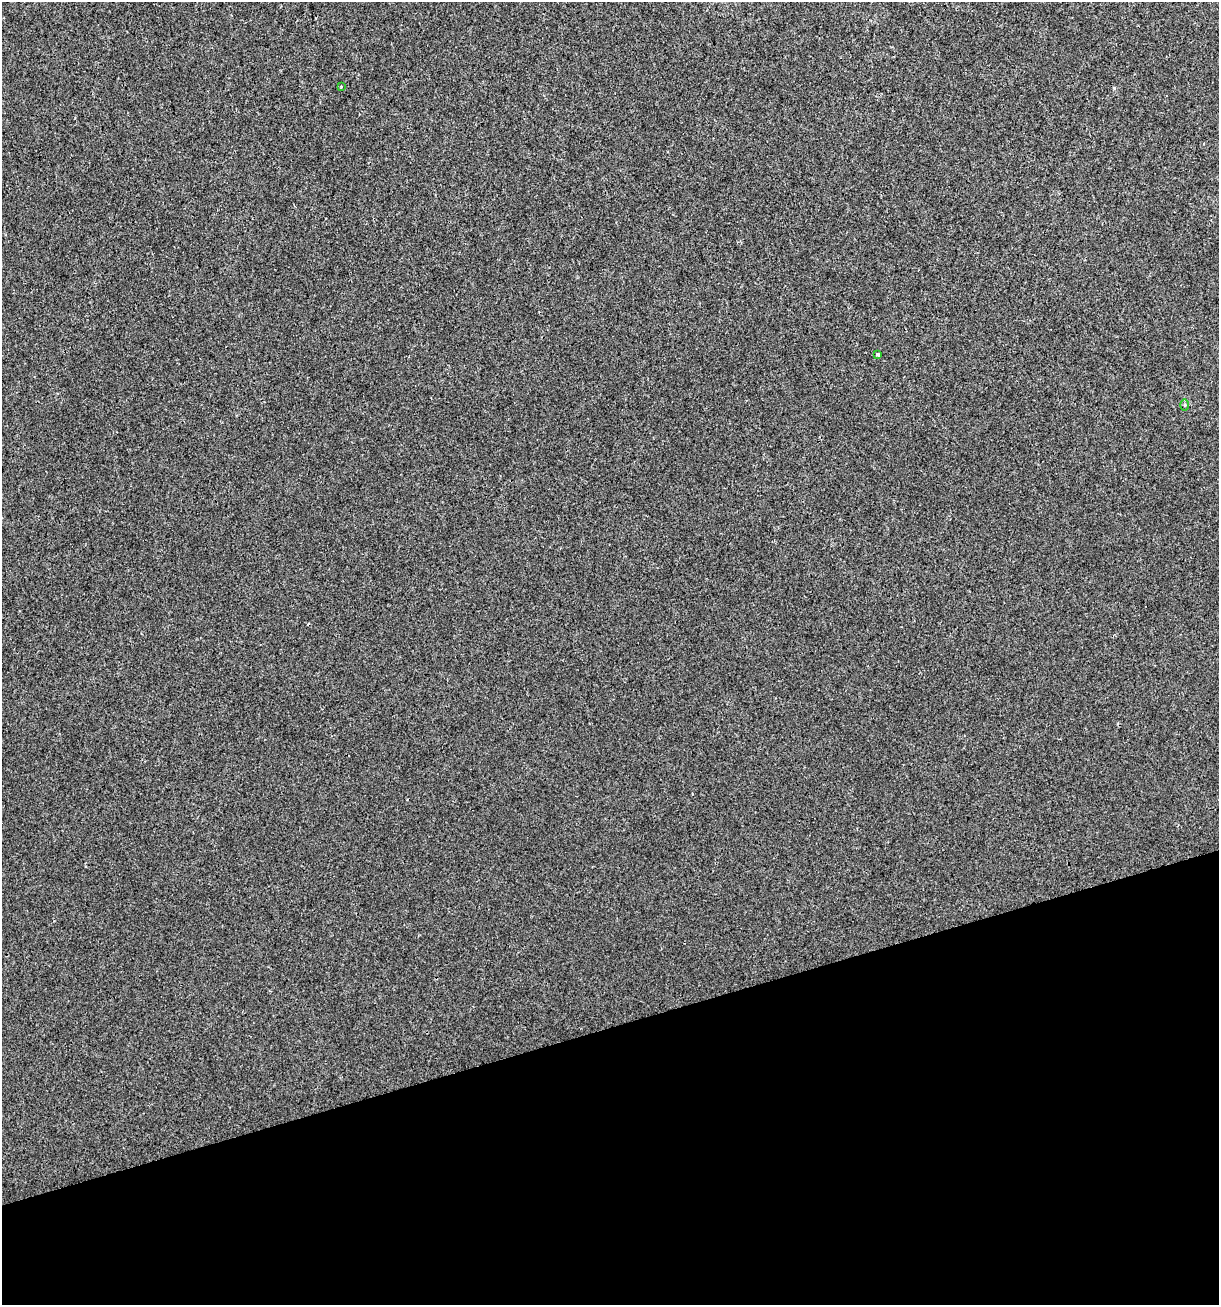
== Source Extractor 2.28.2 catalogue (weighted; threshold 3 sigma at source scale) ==
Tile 14 of 4 x 4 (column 2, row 4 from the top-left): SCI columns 1318-2534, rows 1-1303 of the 5017 x 5211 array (HDU 1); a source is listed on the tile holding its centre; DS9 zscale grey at full resolution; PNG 1221 x 1307 px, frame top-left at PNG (2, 2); each listed source drawn as its Kron ellipse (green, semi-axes under 4 px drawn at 4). Shown black and unused: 21% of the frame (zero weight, under 2 of 3 exposures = <1% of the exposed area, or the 3 px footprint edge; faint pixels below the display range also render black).
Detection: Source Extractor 2.28.2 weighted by HDU 2 'WHT'; one run over the whole footprint, this tile lists its part. Background -6.11e-04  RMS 0.0042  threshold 0.0187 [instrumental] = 3 sigma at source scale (4.5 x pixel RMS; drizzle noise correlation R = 1.50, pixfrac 1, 0.0396/0.0396 arcsec/px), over >= 5 px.
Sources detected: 3; all 3 listed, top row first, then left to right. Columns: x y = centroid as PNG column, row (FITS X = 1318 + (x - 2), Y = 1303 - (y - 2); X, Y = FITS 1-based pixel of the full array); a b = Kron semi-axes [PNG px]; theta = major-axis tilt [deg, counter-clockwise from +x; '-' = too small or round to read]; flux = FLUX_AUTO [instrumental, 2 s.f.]
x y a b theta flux
341 87 3 2 - 0.52
877 354 3 3 - 2.8
1185 405 5 3 - 0.41